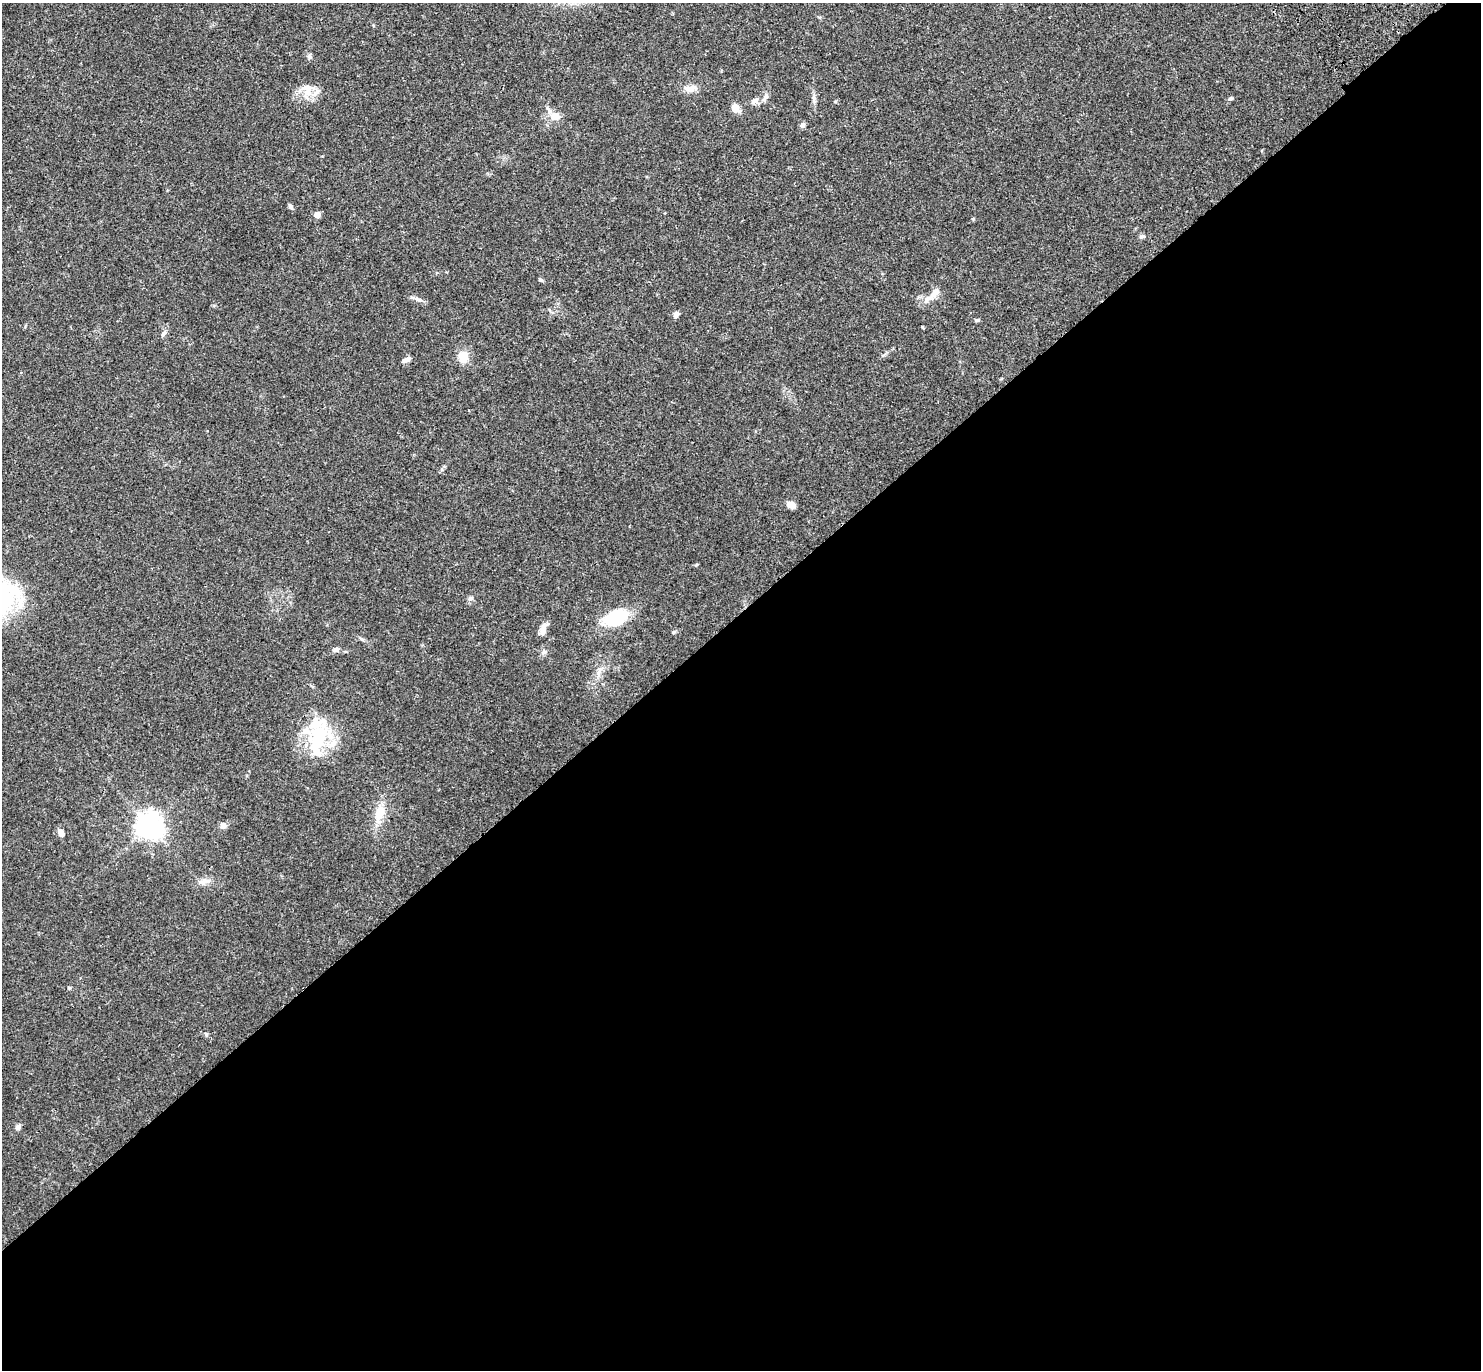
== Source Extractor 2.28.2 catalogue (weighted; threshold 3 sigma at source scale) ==
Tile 15 of 4 x 4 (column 3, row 4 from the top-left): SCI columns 3057-4535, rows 246-1613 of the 6115 x 6103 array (HDU 1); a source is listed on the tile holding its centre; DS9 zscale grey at full resolution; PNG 1483 x 1372 px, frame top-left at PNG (2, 3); no overlay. Shown black and unused: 55% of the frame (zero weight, under 3 of 4 exposures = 6% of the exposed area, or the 3 px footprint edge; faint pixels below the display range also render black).
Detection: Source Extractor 2.28.2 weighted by HDU 2 'WHT'; one run over the whole footprint, this tile lists its part. Background 0.0501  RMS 0.0056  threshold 0.0252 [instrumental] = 3 sigma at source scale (4.5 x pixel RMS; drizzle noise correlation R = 1.50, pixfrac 1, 0.05/0.05 arcsec/px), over >= 5 px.
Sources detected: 38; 2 inside a brighter listed object's ellipse — not listed separately; the other 36 listed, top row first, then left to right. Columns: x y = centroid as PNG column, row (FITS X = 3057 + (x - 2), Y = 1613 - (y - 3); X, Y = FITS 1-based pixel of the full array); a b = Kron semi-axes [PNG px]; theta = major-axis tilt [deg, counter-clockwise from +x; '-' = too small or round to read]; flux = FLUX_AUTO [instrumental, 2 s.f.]
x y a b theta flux
309 56 6 6 - 1.1
690 88 18 8 14 4
308 92 13 10 73 6.4
765 98 13 6 55 2.2
1231 98 7 4 18 0.9
814 99 13 4 -84 2
754 101 10 9 - 2.5
735 108 9 7 -52 5.2
555 116 10 8 -4 6.6
802 125 6 6 - 1.8
290 206 7 5 -47 1.2
317 215 5 4 - 5.5
1142 236 7 5 2 1.1
540 280 6 5 - 0.82
935 292 17 8 54 5.3
419 300 10 4 -5 1.7
676 314 8 6 60 2
977 320 6 4 19 0.82
163 333 9 5 45 1.4
463 357 10 9 - 10
408 359 9 7 28 1.9
791 505 8 6 -26 4.7
471 598 6 4 19 0.91
615 618 21 13 28 35
543 629 15 7 68 3.8
335 650 9 5 29 1.4
544 652 7 5 43 1.3
318 737 35 23 74 34
379 814 25 13 71 10
223 825 8 8 - 2.1
149 826 10 8 -21 560
61 833 9 7 -79 2.7
204 882 17 7 13 3.5
69 988 5 4 - 0.6
206 1034 7 4 -45 0.86
18 1127 7 6 - 1.7
Unlisted compact peaks at least as high as the median listed source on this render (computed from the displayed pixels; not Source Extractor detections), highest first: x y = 673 632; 922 327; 973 219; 696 565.